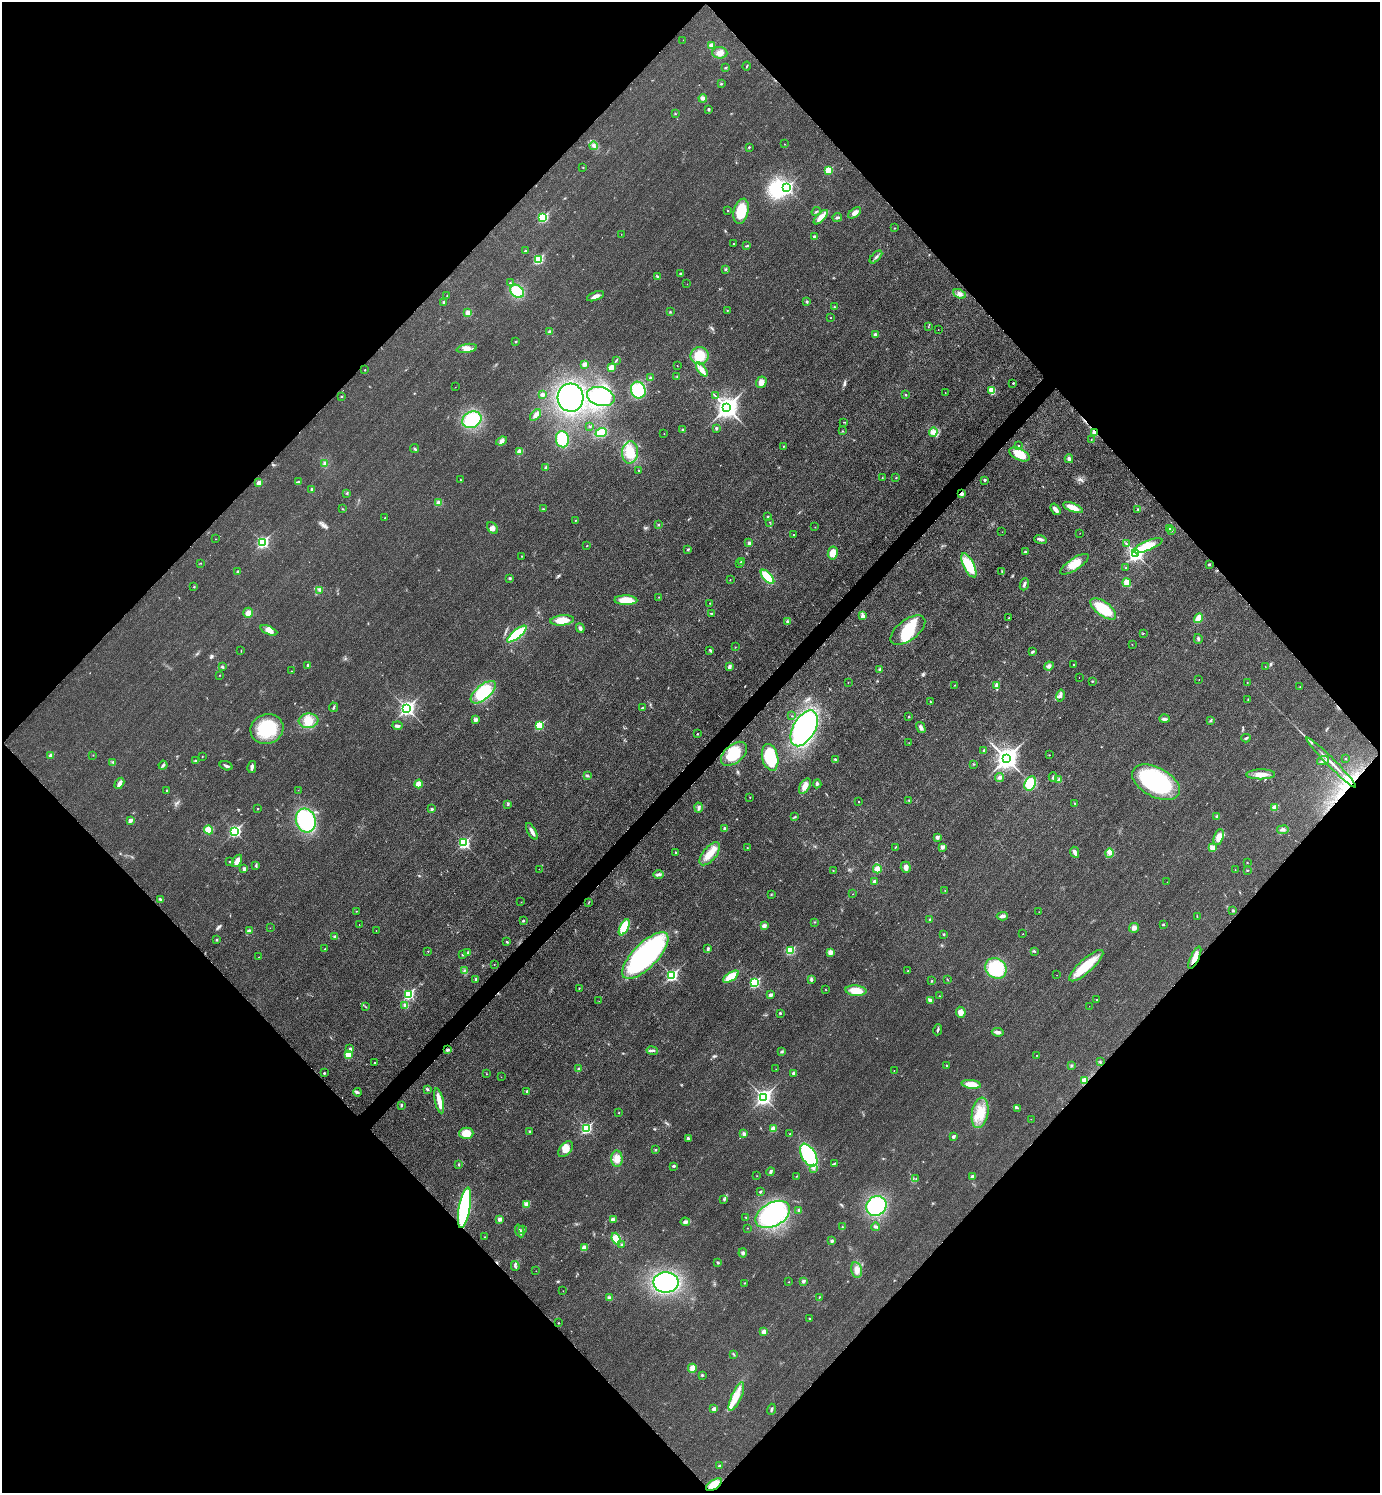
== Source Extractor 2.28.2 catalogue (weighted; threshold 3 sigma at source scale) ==
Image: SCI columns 176-5687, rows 23-5986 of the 6010 x 6009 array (HDU 1 of 3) = the unmasked area's bounding box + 8 px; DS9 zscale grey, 4 x 4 block average (1 PNG px = mean of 4 x 4 image px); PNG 1382 x 1495 px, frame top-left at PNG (2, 2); each listed source drawn as its Kron ellipse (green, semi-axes under 4 px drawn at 4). Shown black and unused: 51% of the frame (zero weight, under 3 of 4 exposures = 2% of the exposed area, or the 3 px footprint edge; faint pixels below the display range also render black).
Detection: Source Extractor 2.28.2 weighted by HDU 2 'WHT'. Background 0.0177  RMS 0.0055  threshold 0.0248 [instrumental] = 3 sigma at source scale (4.5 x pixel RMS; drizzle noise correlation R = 1.50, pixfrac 1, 0.05/0.05 arcsec/px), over >= 5 px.
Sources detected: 466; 2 inside a brighter object's white glare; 2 cosmic-ray / hot-pixel residue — neither listed nor drawn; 1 coinciding with a brighter row at this scale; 13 inside a brighter listed object's ellipse — not listed separately; the other 448 listed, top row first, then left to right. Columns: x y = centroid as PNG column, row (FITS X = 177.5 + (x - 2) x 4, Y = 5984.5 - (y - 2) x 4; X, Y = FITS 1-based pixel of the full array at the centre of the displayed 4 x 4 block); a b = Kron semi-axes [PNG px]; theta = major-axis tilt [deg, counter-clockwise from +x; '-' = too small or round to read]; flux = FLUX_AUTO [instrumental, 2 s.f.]
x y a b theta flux
683 40 2 2 - 0.58
711 45 2 2 - 47
720 53 7 6 - 20
747 66 4 2 - 2.8
726 68 3 2 - 3.1
721 84 2 2 - 3
703 98 4 4 - 7.8
709 109 3 2 - 4.4
675 114 3 2 - 2
784 144 2 2 - 0.97
594 146 4 3 - 6.1
749 147 2 2 - 3.1
583 167 2 2 - 2.3
828 170 2 2 - 120
786 188 3 2 - 540
728 210 2 2 - 2.1
741 211 13 7 76 100
816 212 5 2 - 2.8
855 213 7 3 38 16
543 217 3 2 - 270
821 217 9 3 46 27
837 217 5 2 - 4.5
894 228 2 2 - 1.3
621 234 2 2 - 1.1
814 237 2 2 - 19
733 244 2 2 - 1.8
746 246 3 2 - 2.5
525 251 2 2 - 6.5
876 257 8 2 46 7.7
538 259 3 2 - 240
725 269 3 3 - 3.2
680 273 2 2 - 4.9
658 277 2 2 - 2.7
510 283 2 2 - 2.9
687 284 2 2 - 0.54
517 291 7 5 -41 100
960 294 6 4 -25 14
447 295 2 2 - 1
595 296 9 3 20 14
444 302 3 2 - 4
807 302 2 2 - 2.7
834 307 2 2 - 2.7
727 310 2 2 - 1.4
670 312 2 2 - 2.1
468 313 2 2 - 89
831 318 2 2 - 0.97
928 327 2 2 - 0.88
938 330 2 2 - 0.63
550 332 2 2 - 39
875 335 4 3 - 8.6
515 342 2 2 - 2.2
467 348 10 4 9 20
699 356 9 8 - 74
616 360 2 2 - 1.6
584 364 3 3 - 14
677 366 2 2 - 1.5
611 367 3 3 - 23
365 370 2 2 - 3.3
702 370 8 4 -54 17
677 377 2 2 - 1.8
650 378 3 3 - 5.3
761 382 6 5 - 21
1013 383 2 2 - 4.8
455 387 2 2 - 1
638 390 8 7 - 130
992 390 4 3 - 75
945 392 2 2 - 0.68
542 395 3 2 - 9.8
906 395 2 2 - 4.5
342 396 2 2 - 1.9
715 396 2 2 - 1.9
601 397 14 9 -16 320
570 398 14 13 - 460
727 407 4 3 - 2500
535 415 7 4 47 11
472 420 10 8 26 200
844 422 2 2 - 1.5
590 426 2 2 - 1
716 428 2 2 - 12
683 430 2 2 - 17
843 431 2 2 - 1.2
933 432 5 3 - 11
601 433 6 4 21 75
664 433 2 2 - 0.7
1095 433 2 2 - 69
562 439 8 6 -83 110
1091 439 2 2 - 1
501 441 6 4 21 9.9
783 446 2 2 - 3.6
1018 446 2 2 - 1.4
415 449 4 2 - 3.9
519 452 2 2 - 70
630 452 11 8 86 57
1019 454 11 6 -27 52
1069 459 4 3 - 8.5
325 464 3 3 - 5.3
546 467 3 2 - 3.3
639 470 2 2 - 2.1
882 478 2 2 - 0.88
896 478 2 2 - 1.5
460 480 2 2 - 1.8
985 480 2 2 - 13
298 482 4 3 - 5.6
259 483 2 2 - 47
312 489 2 2 - 24
347 493 3 2 - 2.7
961 494 3 3 - 6.5
438 503 2 2 - 73
1073 508 10 3 -21 43
342 509 2 2 - 1.8
543 509 2 2 - 2.6
1055 509 6 3 -55 15
1138 509 3 2 - 2.4
768 516 2 2 - 4.5
385 518 2 2 - 3.7
575 520 2 2 - 1.4
770 522 2 2 - 0.96
659 525 2 2 - 2
815 527 2 2 - 0.74
492 528 7 4 -48 13
1170 529 2 2 - 10
1171 530 2 2 - 8.8
1002 532 2 2 - 0.74
1080 533 2 2 - 0.68
794 534 2 2 - 2.6
216 539 2 2 - 0.85
1040 539 6 3 -18 10
262 542 3 2 - 510
749 543 2 2 - 16
1126 544 2 2 - 2
587 546 2 2 - 1.5
1148 546 16 5 22 64
688 549 3 2 - 4.6
1026 552 4 2 - 5.7
833 553 6 5 - 36
1136 554 3 3 - 1000
522 556 2 2 - 1.5
741 562 2 2 - 9.1
201 563 2 2 - 1.1
739 563 2 2 - 2.6
1074 564 16 6 33 48
969 565 13 5 -63 110
1209 565 3 2 - 3.5
1126 568 2 2 - 1.4
237 571 2 2 - 9.1
1002 571 3 2 - 2.5
767 577 9 4 -47 93
510 578 3 2 - 3.1
730 580 2 2 - 0.74
1127 583 4 3 - 39
1024 584 6 2 70 8.1
194 587 2 2 - 2
320 590 3 2 - 2.9
659 597 2 2 - 1.5
626 600 11 5 -1 65
710 603 2 2 - 1.9
1103 609 15 7 -37 120
248 613 5 4 - 16
712 613 3 2 - 2.2
862 616 3 2 - 3.2
1009 618 2 2 - 1.8
1198 618 5 3 - 35
562 620 12 5 5 53
788 621 4 2 - 4.8
580 628 5 3 - 6.7
269 630 9 4 -24 21
908 630 20 10 37 110
1143 633 2 2 - 1.7
517 634 12 4 40 160
1198 639 5 3 - 5.5
1132 644 2 2 - 0.77
735 647 2 2 - 2
710 650 4 2 - 4.9
241 651 3 2 - 1.4
1032 652 3 2 - 5.5
308 665 2 2 - 17
1074 665 2 2 - 2.6
1049 666 5 4 - 11
1265 666 2 2 - 0.63
222 667 3 2 - 3.5
729 667 3 3 - 9.1
880 669 2 2 - 18
291 671 2 2 - 1.3
219 675 2 2 - 0.86
1079 677 2 2 - 0.6
1199 679 2 2 - 0.68
1092 681 2 2 - 2.6
848 682 2 2 - 2
1247 682 2 2 - 2.1
955 685 2 2 - 1.4
997 685 2 2 - 32
1300 687 2 2 - 1
483 692 15 7 40 150
1060 696 6 3 78 9
1248 699 3 2 - 1.6
930 702 2 2 - 2.1
333 707 5 2 - 3.9
407 708 3 3 - 990
642 708 2 2 - 10
792 716 2 2 - 1.2
909 717 2 2 - 5.4
1164 719 5 3 - 7.7
475 720 4 3 - 11
308 721 10 7 6 42
1210 721 3 2 - 3.3
539 725 2 2 - 230
397 726 5 3 - 8.5
804 728 19 11 60 570
921 728 6 3 -58 9.7
267 729 17 14 19 160
697 734 2 2 - 4.3
1246 738 4 2 - 4
909 743 2 2 - 1.2
984 751 4 2 - 3.8
734 754 15 9 40 120
51 755 2 2 - 39
93 755 2 2 - 1
1049 755 2 2 - 2.6
202 756 2 2 - 1.9
770 757 14 8 -77 140
1006 758 4 3 - 2800
1346 758 2 2 - 3.9
835 759 3 2 - 3.6
196 761 3 2 - 4.7
1323 761 6 2 17 7.3
113 762 3 2 - 4.1
1331 762 35 2 -45 38
973 764 2 2 - 2.3
163 765 4 2 - 4.4
226 766 7 2 -17 7.5
252 767 6 3 77 10
1261 774 14 5 0 29
587 776 3 2 - 3.3
999 777 4 3 - 7.4
1053 777 4 2 - 4.3
1059 780 4 3 - 10
1156 782 26 14 -28 410
119 783 6 3 60 14
1030 783 7 5 63 100
419 784 4 4 - 22
817 784 4 3 - 4.8
805 786 8 4 58 25
298 790 2 2 - 0.66
167 791 2 2 - 1.2
750 797 2 2 - 1.3
909 800 2 2 - 1.6
858 802 2 2 - 2.6
508 804 3 2 - 3
1075 804 3 2 - 1.7
698 807 5 3 - 7.9
1275 807 2 2 - 71
258 809 2 2 - 4.2
432 809 3 3 - 5.5
1217 816 3 3 - 4.6
795 817 3 2 - 3.5
130 820 2 2 - 28
306 821 12 10 -73 300
725 828 2 2 - 16
208 830 4 3 - 49
1283 830 6 4 9 8.1
235 831 3 2 - 500
532 831 9 3 -61 17
937 837 2 2 - 27
1219 837 8 4 71 35
464 843 3 2 - 380
747 847 2 2 - 1.1
942 847 2 2 - 28
1212 847 2 2 - 63
895 848 2 2 - 1.1
1075 852 5 3 - 15
676 853 2 2 - 2.7
1109 853 5 3 - 10
710 854 14 6 50 47
237 861 7 4 58 19
230 862 2 2 - 1.7
1247 862 2 2 - 2.7
256 866 4 2 - 3.4
906 867 5 5 - 11
244 869 2 2 - 22
539 869 2 2 - 0.63
877 869 4 4 - 18
1235 870 2 2 - 1.1
1247 870 2 2 - 2.6
833 871 3 2 - 1.6
658 874 5 3 - 7.6
874 881 3 2 - 7.2
1167 882 2 2 - 0.53
945 890 2 2 - 0.81
771 894 2 2 - 2.2
853 894 2 2 - 0.72
160 899 3 2 - 3.9
521 902 2 2 - 1.6
589 902 3 2 - 1.5
1233 910 3 2 - 2.9
356 911 2 2 - 1.5
1039 912 2 2 - 1.1
1002 916 5 3 - 12
1197 916 3 2 - 0.78
930 919 2 2 - 6.5
523 921 2 2 - 6.2
815 922 2 2 - 1.5
359 924 2 2 - 0.7
1163 924 2 2 - 8.3
764 926 2 2 - 43
624 927 9 4 63 89
270 928 2 2 - 0.65
1134 928 5 4 - 14
249 930 2 2 - 5.4
376 930 2 2 - 0.86
944 934 3 2 - 3.3
1023 934 2 2 - 1.1
335 936 4 3 - 6.1
216 940 2 2 - 11
507 942 3 2 - 2.6
325 949 2 2 - 3.9
708 949 4 2 - 5
790 950 2 2 - 190
428 951 2 2 - 2.3
1034 951 2 2 - 2.2
830 952 4 3 - 16
468 953 3 2 - 2.7
462 955 2 2 - 1.8
645 956 30 12 45 810
259 957 2 2 - 0.89
1195 958 12 3 65 37
494 964 2 2 - 1.7
1086 966 22 6 42 110
996 968 11 9 -41 170
464 971 2 2 - 2.4
908 971 3 2 - 2
672 975 3 2 - 490
1057 975 2 2 - 0.92
731 977 9 4 33 74
476 979 2 2 - 8.8
811 979 4 3 - 6.7
947 979 3 2 - 1.4
932 981 2 2 - 4.3
755 983 3 2 - 320
579 988 2 2 - 1.8
826 990 2 2 - 1.1
856 991 10 5 -5 51
409 994 3 2 - 320
770 995 2 2 - 24
939 996 2 2 - 1.7
930 1000 4 3 - 8.9
1097 1000 2 2 - 4.2
599 1001 2 2 - 0.63
405 1005 4 3 - 15
1089 1006 2 2 - 0.6
366 1007 2 2 - 1.1
961 1012 5 5 - 20
780 1013 2 2 - 5.4
938 1030 6 2 80 4.6
998 1032 6 3 -9 15
350 1049 2 2 - 20
448 1050 3 3 - 5.5
652 1051 6 2 -10 6.2
782 1052 3 2 - 3.1
348 1054 2 2 - 100
1037 1055 2 2 - 1.8
1100 1061 3 2 - 2.2
374 1062 2 2 - 2.2
947 1066 2 2 - 6.1
1071 1066 3 2 - 3
579 1069 2 2 - 1.4
776 1069 2 2 - 1.1
894 1070 2 2 - 0.93
324 1073 2 2 - 7.6
794 1073 2 2 - 21
487 1074 2 2 - 1.1
501 1077 2 2 - 0.52
1085 1080 2 2 - 95
971 1084 10 3 -7 46
427 1089 3 2 - 3.9
527 1091 2 2 - 9.1
357 1092 4 3 - 6.6
764 1097 3 3 - 1100
439 1101 13 3 -77 42
401 1105 3 2 - 5.2
1018 1108 2 2 - 2.2
619 1113 2 2 - 1.1
980 1113 15 8 79 60
1031 1119 2 2 - 0.63
586 1128 3 2 - 400
773 1129 2 2 - 78
529 1131 2 2 - 8.1
466 1133 7 6 - 52
744 1134 3 3 - 7
790 1134 2 2 - 3.5
953 1137 2 2 - 19
688 1138 2 2 - 3.1
565 1149 9 5 50 29
655 1150 2 2 - 7.8
809 1155 12 7 -60 300
617 1159 8 5 -88 25
834 1163 3 2 - 3
459 1165 2 2 - 2.3
674 1166 3 2 - 5.4
813 1168 3 3 - 6.4
771 1172 4 3 - 6.7
757 1176 2 2 - 0.68
796 1176 2 2 - 1.6
972 1176 2 2 - 14
916 1179 2 2 - 0.99
760 1192 2 2 - 9.3
724 1199 3 2 - 1.6
527 1204 2 2 - 77
876 1206 10 9 - 370
464 1208 21 5 80 340
799 1210 2 2 - 13
773 1214 19 11 29 400
746 1217 2 2 - 1.4
500 1219 2 2 - 29
613 1220 4 2 - 20
685 1222 5 3 - 7.5
842 1227 2 2 - 1.8
876 1227 4 2 - 6.9
747 1228 2 2 - 1.1
522 1230 2 2 - 1.7
520 1231 7 3 -69 10
485 1237 2 2 - 2.7
616 1239 6 4 -69 43
832 1241 3 3 - 4.3
622 1244 2 2 - 9.3
584 1248 2 2 - 72
743 1253 4 3 - 6
718 1263 3 2 - 4.2
515 1266 5 2 - 5.8
856 1270 8 5 -77 21
536 1271 2 2 - 0.72
803 1281 2 2 - 22
666 1282 12 10 -1 540
789 1282 2 2 - 2.2
744 1283 2 2 - 1.1
563 1291 2 2 - 1.1
819 1297 2 2 - 1.6
609 1298 4 4 - 6.1
809 1319 3 2 - 3.2
558 1323 2 2 - 2.8
764 1332 2 2 - 54
733 1354 2 2 - 2.3
692 1368 4 3 - 22
702 1375 3 2 - 3.3
736 1397 15 5 66 43
714 1409 2 2 - 38
771 1409 6 2 74 4.8
719 1466 3 2 - 2.6
714 1485 9 4 32 39
Overlapping masked pixels (flux is a lower limit): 5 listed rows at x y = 1095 433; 961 494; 1195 958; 1085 1080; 714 1485
Diffuse or blended objects may show on this block-average render without a row.